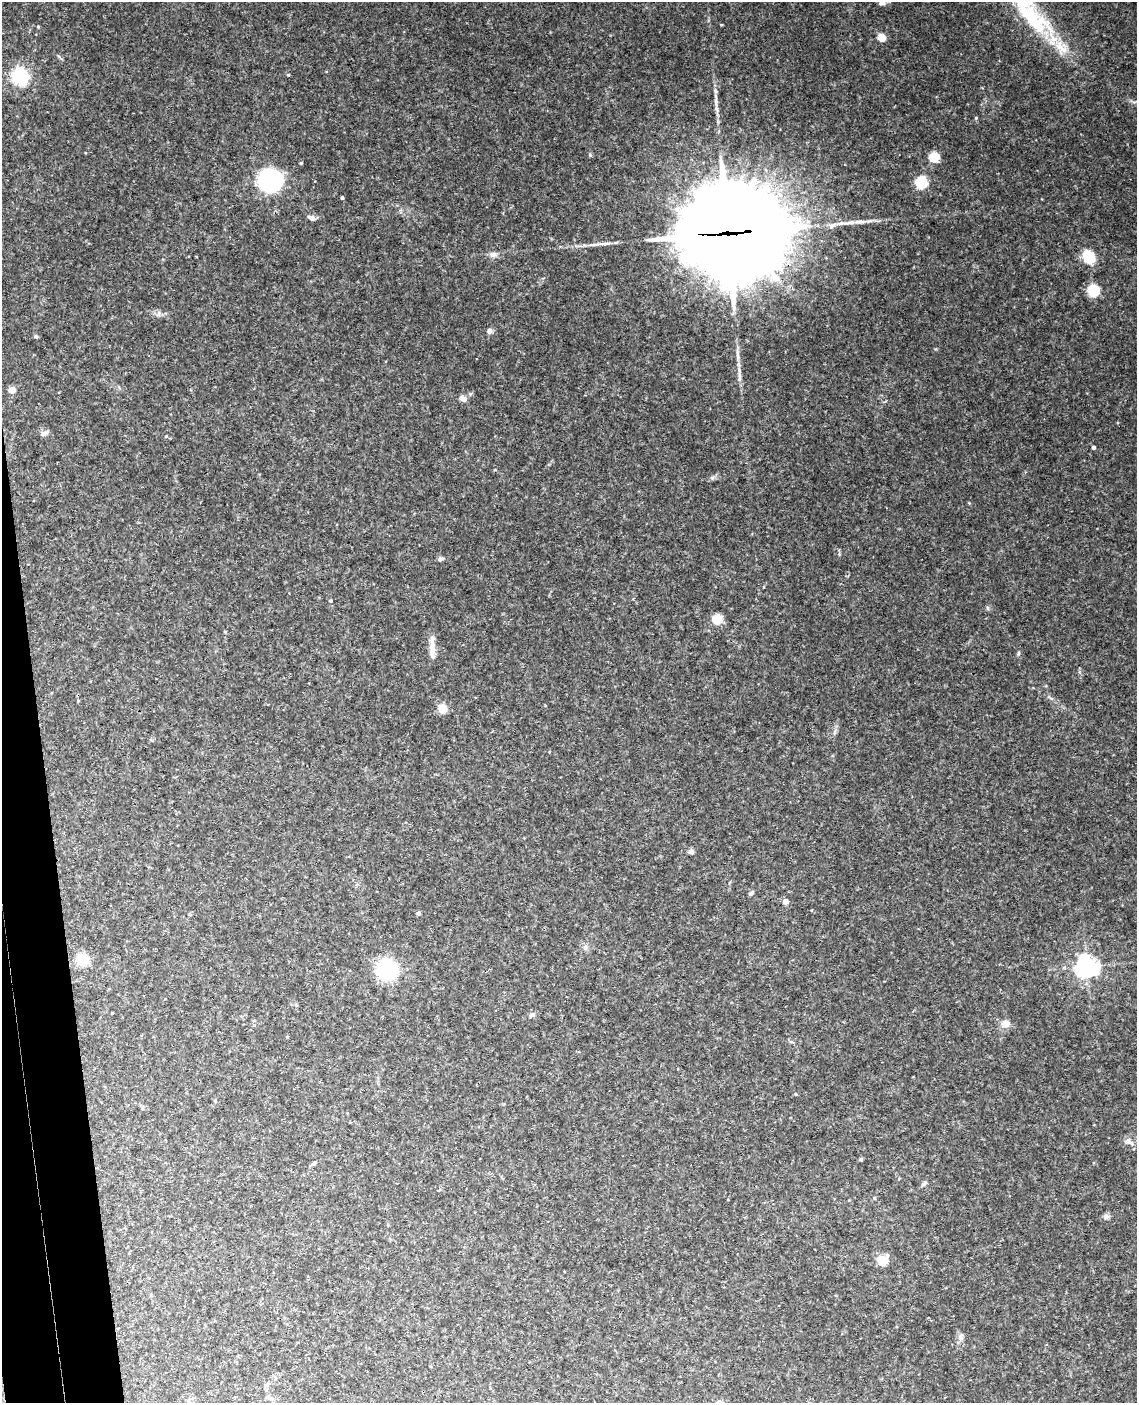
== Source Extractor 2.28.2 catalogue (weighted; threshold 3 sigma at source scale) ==
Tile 7 of 4 x 3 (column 3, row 2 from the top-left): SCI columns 2328-3462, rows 1642-3042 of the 4653 x 4581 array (HDU 1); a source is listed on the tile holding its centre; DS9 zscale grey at full resolution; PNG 1139 x 1405 px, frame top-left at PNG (2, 2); no overlay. Shown black and unused: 4% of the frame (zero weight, under 3 of 4 exposures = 6% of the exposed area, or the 3 px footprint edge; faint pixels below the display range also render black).
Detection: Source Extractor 2.28.2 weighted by HDU 2 'WHT'; one run over the whole footprint, this tile lists its part. Background 0.0683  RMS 0.0062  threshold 0.0279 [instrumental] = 3 sigma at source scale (4.5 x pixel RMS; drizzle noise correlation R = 1.50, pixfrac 1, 0.05/0.05 arcsec/px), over >= 5 px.
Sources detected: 50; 1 inside a brighter listed object's ellipse — not listed separately; the other 49 listed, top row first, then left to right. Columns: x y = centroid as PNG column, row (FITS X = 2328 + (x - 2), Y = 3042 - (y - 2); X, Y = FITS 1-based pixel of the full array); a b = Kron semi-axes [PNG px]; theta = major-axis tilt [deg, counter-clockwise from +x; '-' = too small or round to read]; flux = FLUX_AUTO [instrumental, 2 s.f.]
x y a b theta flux
882 3 7 6 - 1.9
1032 17 67 25 -42 58
38 26 4 4 - 0.58
881 37 5 4 - 19
288 75 4 4 - 0.59
20 76 10 9 - 51
976 118 4 4 - 0.6
590 155 6 4 -20 0.73
934 157 6 6 - 20
301 163 4 4 - 0.53
270 180 13 13 - 170
921 182 8 8 - 22
342 198 3 3 - 0.97
312 218 9 6 -23 2.4
727 233 42 28 0 14000
493 255 10 7 8 2.4
1089 257 13 10 -59 18
1093 291 7 7 - 28
490 331 6 6 - 2.4
36 336 6 4 -35 1
739 379 6 4 46 0.93
12 390 5 4 - 12
463 399 9 6 -25 2.9
44 433 10 6 22 2.1
1093 447 4 3 - 1.6
441 559 8 5 12 1.3
331 601 5 5 - 0.81
717 619 7 6 - 17
225 632 5 3 - 0.51
432 644 30 6 -88 5.4
442 708 10 10 - 6.7
691 852 8 6 -7 1.7
752 893 7 4 45 1.1
785 901 7 6 - 2.5
418 913 4 4 - 1.8
585 948 8 6 89 1.7
83 959 9 8 - 23
1087 966 7 7 - 420
387 970 11 10 - 85
532 1015 7 5 30 1.3
1005 1024 10 9 - 4.5
795 1094 4 3 - 0.66
1129 1142 13 7 -35 2.9
861 1159 4 4 - 1
314 1163 7 5 37 1
924 1184 8 5 45 1.4
1106 1217 8 6 36 1.8
882 1260 8 8 - 14
270 1398 11 4 -35 1.6
Overlapping masked pixels (flux is a lower limit): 1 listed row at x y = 727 233
Isophote crosses this tile's border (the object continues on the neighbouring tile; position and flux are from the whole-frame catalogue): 2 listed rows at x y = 882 3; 1032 17
Unlisted compact peaks at least as high as the median listed source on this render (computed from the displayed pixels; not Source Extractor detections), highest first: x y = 739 370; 712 478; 1018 653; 868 221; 987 608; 159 313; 716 91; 839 554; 936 349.